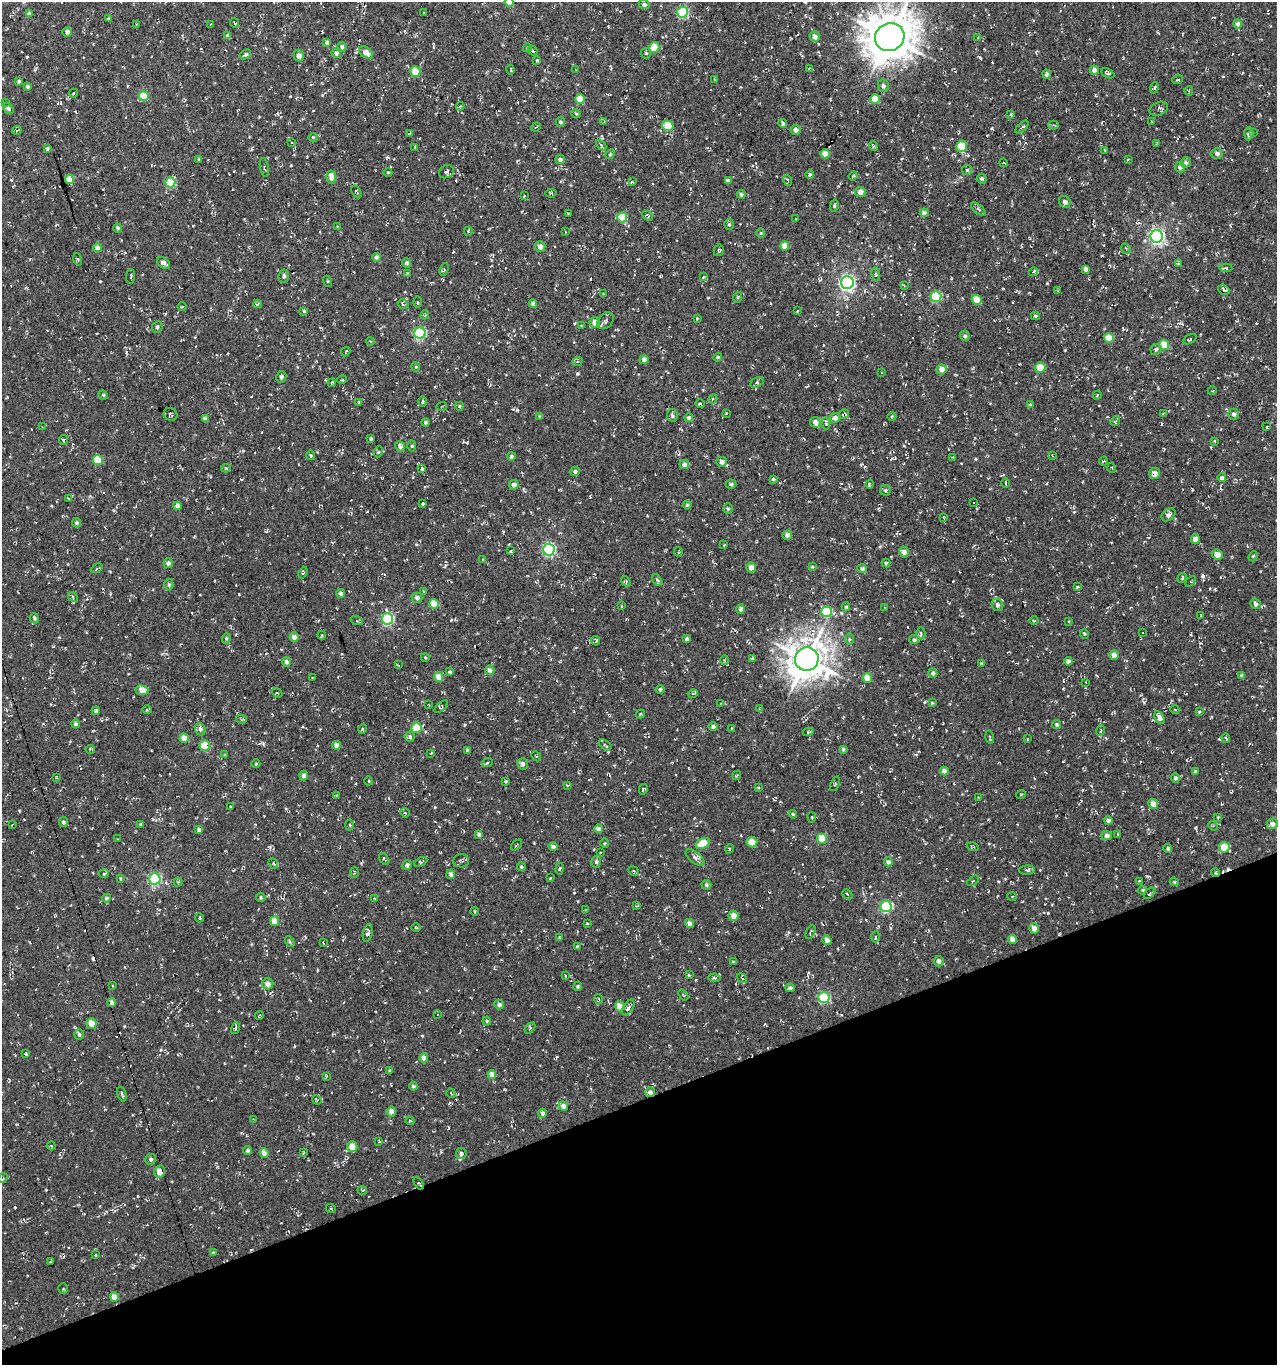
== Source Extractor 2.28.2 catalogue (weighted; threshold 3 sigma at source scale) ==
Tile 14 of 4 x 4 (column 2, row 4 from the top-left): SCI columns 1396-2670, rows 1-1363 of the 5286 x 5452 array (HDU 1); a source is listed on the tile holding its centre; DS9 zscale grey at full resolution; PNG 1279 x 1367 px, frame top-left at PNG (2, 2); each listed source drawn as its Kron ellipse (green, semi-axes under 4 px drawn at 4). Shown black and unused: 19% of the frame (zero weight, under 3 of 4 exposures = <1% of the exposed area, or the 3 px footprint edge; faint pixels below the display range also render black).
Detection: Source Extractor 2.28.2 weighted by HDU 2 'WHT'; one run over the whole footprint, this tile lists its part. Background 0.00481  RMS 0.0052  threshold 0.0233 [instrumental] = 3 sigma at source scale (4.5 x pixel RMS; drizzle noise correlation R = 1.50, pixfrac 1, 0.0396/0.0396 arcsec/px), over >= 5 px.
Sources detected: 625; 66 cosmic-ray / hot-pixel residue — neither listed nor drawn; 3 inside a brighter listed object's ellipse — not listed separately; of the other 556, all 500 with FLUX_AUTO >= 0.38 (the completeness limit of this list) listed and drawn (56 fainter detections not listed), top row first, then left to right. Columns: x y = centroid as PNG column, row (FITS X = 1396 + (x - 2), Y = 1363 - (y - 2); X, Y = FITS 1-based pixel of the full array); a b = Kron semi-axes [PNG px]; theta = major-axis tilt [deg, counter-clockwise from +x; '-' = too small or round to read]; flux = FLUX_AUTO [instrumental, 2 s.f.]
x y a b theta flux
509 2 4 4 - 9.6
644 5 6 4 -24 1.2
682 12 5 5 - 41
29 13 4 4 - 1.6
424 13 4 2 - 0.45
109 18 3 3 - 0.75
235 23 5 3 - 0.48
136 24 3 2 - 0.38
211 24 3 3 - 0.78
1238 24 5 4 - 2.5
67 32 5 4 - 1.7
228 36 3 3 - 12
815 37 5 5 - 2.4
890 37 15 13 28 1300
978 37 4 3 - 0.49
327 42 4 3 - 1.1
342 47 5 4 - 1.3
527 48 4 4 - 0.9
654 48 5 5 - 7.6
533 51 5 3 - 0.56
366 52 8 5 -37 3.4
336 53 5 4 - 1.7
646 53 5 5 - 0.72
245 54 6 4 32 0.97
299 56 6 5 - 2.3
537 60 3 3 - 0.91
575 69 3 3 - 1.3
809 69 4 3 - 0.59
511 70 5 3 - 0.54
1094 70 4 4 - 2.3
415 71 5 5 - 7.1
1108 73 7 3 -28 1
1047 74 4 4 - 1.3
715 79 3 2 - 0.44
1178 79 6 3 19 0.55
19 81 4 3 - 0.91
883 86 6 5 - 1.4
27 87 4 4 - 1.3
1154 88 6 3 70 0.65
1189 91 4 3 - 0.56
74 93 4 3 - 0.43
144 96 5 5 - 12
580 99 5 4 - 13
875 99 5 4 - 9.6
6 102 3 3 - 0.65
460 106 4 3 - 0.62
8 108 6 4 -55 1.4
1159 109 10 6 23 1.3
576 113 5 3 - 0.56
1011 114 4 3 - 0.43
604 121 4 2 - 0.4
1151 121 2 2 - 0.47
561 122 5 4 - 1.2
783 124 4 4 - 0.9
1054 125 5 4 - 0.74
668 126 6 5 - 9.4
536 127 5 3 - 0.42
1022 127 8 3 44 1.1
17 130 4 3 - 0.56
796 130 5 5 - 1.5
1254 133 3 3 - 1.1
409 134 4 3 - 0.74
1249 134 6 4 87 1.3
313 137 4 4 - 0.58
292 142 3 2 - 0.41
1156 143 3 2 - 0.45
601 145 6 4 -46 0.76
873 146 5 3 - 0.49
961 146 6 5 - 11
415 148 3 3 - 0.88
47 149 4 3 - 0.91
1105 150 3 3 - 0.44
610 154 5 4 - 0.75
825 154 4 4 - 4.8
1217 154 6 5 - 1.5
199 159 4 3 - 0.57
560 159 5 4 - 1.3
1128 159 3 2 - 0.41
1003 163 4 2 - 0.45
1186 163 5 5 - 1.3
264 167 9 3 -79 0.69
1180 167 5 5 - 1.3
967 170 5 5 - 0.75
388 172 4 3 - 0.46
446 172 8 6 28 1.6
810 175 4 4 - 0.94
853 176 4 3 - 0.49
331 177 7 4 -80 3.9
69 179 4 4 - 9.9
982 179 5 5 - 0.78
788 180 6 2 -75 0.43
728 181 4 4 - 2.2
632 182 4 3 - 0.78
170 183 5 5 - 21
356 192 7 2 -58 0.59
860 192 5 5 - 3
551 193 5 4 - 0.71
741 194 4 4 - 1.2
524 196 4 3 - 0.64
1065 202 6 5 - 2
834 205 6 3 75 0.72
979 209 9 3 -40 0.77
924 213 4 4 - 2.2
568 214 3 2 - 0.48
648 216 6 3 -44 0.64
622 217 5 5 - 14
796 219 3 3 - 7.2
729 224 5 4 - 0.71
338 227 3 3 - 0.47
118 228 4 4 - 1.1
468 231 4 3 - 0.42
565 232 4 3 - 0.4
761 233 4 4 - 0.56
1157 236 6 6 - 120
785 246 4 4 - 5.8
540 247 5 5 - 2.1
98 248 4 4 - 2.9
1126 249 5 3 - 0.56
719 250 6 5 - 0.86
377 257 4 4 - 2.2
78 259 6 3 -75 0.58
164 263 7 5 -36 2.3
407 263 4 4 - 1.1
1178 263 4 3 - 0.48
1226 268 7 3 -4 0.77
444 269 6 4 68 0.68
1086 269 4 4 - 2.1
1033 272 5 4 - 0.75
407 273 3 3 - 0.67
876 274 7 3 -81 0.65
131 276 7 3 85 0.64
284 276 6 5 - 1.2
703 277 4 3 - 0.43
327 281 5 3 - 0.46
847 283 6 6 - 130
904 285 4 2 - 0.39
1057 290 3 2 - 0.46
1224 290 6 4 -36 0.82
603 294 3 2 - 0.41
738 297 5 3 - 0.59
936 297 5 5 - 33
976 300 5 4 - 6.7
418 302 6 4 88 0.59
257 304 4 3 - 0.81
403 304 6 4 -32 0.68
533 304 4 4 - 1.8
182 307 4 3 - 0.5
304 311 4 4 - 0.78
798 311 3 2 - 0.44
425 315 4 3 - 0.56
1035 316 4 3 - 0.67
697 319 4 3 - 0.48
606 321 9 7 48 1.8
595 323 5 5 - 3.9
582 325 4 2 - 0.59
157 327 6 5 - 1.1
420 333 5 5 - 41
965 336 5 5 - 1.1
1109 338 5 5 - 11
1190 339 7 3 27 0.65
370 341 4 3 - 0.49
1164 345 5 5 - 13
1156 349 5 5 - 1.3
346 352 5 3 - 0.42
718 357 4 4 - 0.68
644 359 5 4 - 2.1
577 362 5 3 - 0.56
416 367 5 3 - 0.45
1040 368 5 5 - 7.5
942 369 5 5 - 3.1
882 372 3 2 - 0.73
281 377 6 5 - 1.3
342 380 5 3 - 0.45
757 382 7 4 30 1.1
332 383 4 3 - 0.58
1212 391 4 3 - 0.44
103 395 5 4 - 0.68
1097 395 4 2 - 0.65
713 399 5 4 - 0.72
422 401 5 2 - 0.69
359 402 4 3 - 0.56
700 404 5 3 - 0.82
1031 405 3 3 - 2.8
442 406 5 3 - 0.54
459 406 4 3 - 0.58
726 413 3 3 - 0.39
170 414 7 6 - 1
844 414 5 4 - 2.3
1163 414 4 4 - 0.82
1234 414 5 5 - 1.5
672 415 6 5 - 1.2
540 416 3 3 - 0.67
892 416 4 3 - 0.5
689 418 4 4 - 1.7
835 418 5 5 - 2.6
205 419 4 4 - 1.9
1115 421 5 4 - 0.77
426 422 4 4 - 1.1
815 422 5 5 - 3
826 423 6 4 -87 1.7
43 427 4 3 - 0.53
1267 427 3 3 - 0.61
371 439 3 3 - 0.74
63 440 5 4 - 0.69
1215 441 3 3 - 0.66
400 446 5 4 - 1.7
412 446 5 3 - 0.68
378 452 5 3 - 0.5
311 455 5 4 - 0.71
1052 455 4 3 - 0.46
511 456 4 4 - 1.1
952 457 3 3 - 0.43
98 460 5 5 - 15
1104 461 4 3 - 0.55
722 462 5 5 - 2.5
684 464 5 4 - 2.4
226 468 4 4 - 0.71
1112 468 5 3 - 0.42
422 469 3 3 - 2.3
575 471 5 4 - 1.1
1155 474 5 5 - 3.1
1222 478 4 4 - 1.8
773 479 3 3 - 0.57
1006 483 4 3 - 0.53
731 484 5 4 - 0.83
869 484 4 3 - 0.64
514 485 5 5 - 1.8
885 490 5 5 - 0.86
68 498 4 2 - 0.38
974 502 3 3 - 0.91
423 504 3 3 - 0.62
687 505 4 4 - 0.78
177 506 4 4 - 2.4
728 509 5 4 - 0.84
1168 515 7 5 39 1.9
944 518 3 3 - 0.38
77 523 5 4 - 0.92
787 535 5 4 - 2.4
1195 539 5 4 - 2.4
724 545 3 2 - 0.41
549 550 6 6 - 65
511 551 4 3 - 0.51
678 552 5 2 - 0.43
904 552 5 5 - 2.4
1217 555 5 5 - 4.7
1253 556 5 4 - 0.72
483 559 3 3 - 0.57
168 563 5 5 - 2.2
886 563 4 4 - 0.72
812 566 4 3 - 0.62
751 567 5 5 - 3.5
97 568 6 2 29 0.46
862 569 5 4 - 1.3
303 572 6 4 68 0.63
1182 578 5 3 - 0.7
657 580 7 3 -53 0.66
626 581 5 4 - 0.81
1191 581 6 3 46 0.44
169 584 6 4 -88 0.82
1077 586 3 3 - 0.62
423 591 3 3 - 0.46
341 593 4 4 - 1.4
73 597 5 3 - 0.62
417 598 5 5 - 2.2
434 604 5 4 - 8.4
1255 604 5 4 - 1.3
997 605 6 5 - 1.8
621 606 2 2 - 0.48
846 607 4 4 - 0.76
885 607 3 2 - 0.45
740 609 5 4 - 1.4
826 612 5 5 - 19
1201 616 4 2 - 0.48
34 618 5 4 - 1
387 619 5 5 - 55
357 621 6 4 -19 0.74
1034 621 5 3 - 0.48
1069 621 4 2 - 0.4
921 633 6 4 -87 1.1
1143 633 3 2 - 0.66
1084 634 5 3 - 0.47
322 635 4 3 - 0.48
294 637 5 4 - 3.2
226 638 5 4 - 0.78
687 639 4 4 - 1.1
849 639 5 3 - 0.6
914 640 5 4 - 1.1
596 641 5 3 - 0.71
1114 655 5 5 - 3.1
425 657 4 3 - 0.46
752 658 4 3 - 0.49
807 659 12 11 - 880
725 660 5 3 - 0.54
1068 661 4 4 - 1.8
287 662 5 4 - 1.5
982 663 3 3 - 0.49
398 665 3 2 - 0.51
490 670 4 4 - 2.7
450 672 4 4 - 0.88
933 673 5 4 - 1.3
1242 676 4 3 - 1.1
439 677 5 4 - 5.6
312 678 3 2 - 0.41
867 678 5 4 - 8.4
1086 682 4 3 - 0.41
660 689 4 4 - 1
142 690 6 5 - 6.1
277 693 6 3 -35 0.46
693 693 5 3 - 0.55
932 703 4 4 - 0.65
720 704 3 2 - 0.43
429 705 3 2 - 0.38
441 707 8 4 43 0.71
759 708 4 3 - 0.49
147 709 5 3 - 0.58
1175 710 4 3 - 0.39
96 711 4 4 - 1.6
1199 712 4 4 - 0.55
640 714 4 3 - 0.58
1159 717 7 4 -61 2.7
241 719 5 4 - 0.84
75 724 4 4 - 1.3
1057 724 4 4 - 0.83
713 727 5 4 - 1.3
416 728 5 5 - 14
200 729 6 5 - 1.5
362 729 5 3 - 0.46
732 729 4 3 - 0.5
1101 731 5 2 - 0.43
808 732 5 3 - 0.54
410 737 5 5 - 1.3
990 737 6 2 -76 0.51
184 738 4 4 - 4.8
1226 738 5 3 - 0.7
1028 739 3 2 - 0.55
336 745 4 4 - 2.9
605 745 7 3 -34 0.53
205 746 5 5 - 19
90 749 4 4 - 0.77
843 749 4 4 - 0.85
467 750 4 3 - 1
431 754 4 3 - 0.42
224 755 3 3 - 0.38
536 756 5 3 - 0.43
487 763 5 3 - 0.51
256 764 4 3 - 0.43
523 764 6 5 - 1.9
944 771 4 4 - 3.1
1195 771 4 3 - 0.85
737 775 4 3 - 0.49
303 776 5 4 - 1.9
57 777 4 3 - 0.46
1175 778 5 4 - 1.1
369 781 4 3 - 0.5
506 781 4 3 - 0.53
835 784 8 3 71 0.62
567 785 4 3 - 0.42
758 788 3 3 - 0.72
643 789 5 3 - 1
1021 794 5 3 - 0.39
336 795 3 3 - 0.49
979 798 3 2 - 0.4
1153 804 5 5 - 4.2
230 806 2 2 - 0.42
405 813 5 4 - 0.6
793 814 4 3 - 0.53
812 817 5 2 - 0.41
1218 817 4 3 - 0.38
1108 821 4 4 - 1.8
63 822 5 4 - 1.1
140 824 4 3 - 0.44
1272 824 6 5 - 2.5
12 825 4 2 - 0.38
350 825 5 3 - 0.51
1213 826 5 4 - 0.61
598 829 4 4 - 2.2
199 830 4 4 - 1.5
479 834 4 4 - 1.4
1118 834 4 3 - 0.64
1106 836 5 4 - 1.9
117 839 2 2 - 0.53
822 839 5 4 - 11
752 842 5 5 - 5.1
604 843 5 3 - 0.56
703 843 7 5 25 11
517 845 6 2 41 0.4
553 847 4 4 - 1.5
973 847 6 2 -16 0.48
1224 847 5 5 - 13
729 849 5 3 - 0.42
1168 849 4 4 - 1.1
600 853 3 3 - 0.62
695 857 11 5 -38 1.9
384 859 6 3 -55 0.71
461 861 8 6 3 1.2
421 862 7 4 29 0.86
596 862 6 4 75 0.94
888 862 4 4 - 1.6
273 864 5 4 - 0.97
407 865 5 5 - 1.7
521 867 4 3 - 0.68
560 869 6 3 80 0.55
1027 870 8 4 3 1
634 871 6 4 -24 0.83
354 873 5 2 - 0.43
1216 873 4 3 - 0.88
104 874 5 4 - 0.65
451 874 5 4 - 2.2
120 878 4 3 - 0.45
550 878 3 2 - 0.42
155 879 6 5 - 51
973 881 7 3 37 0.66
1139 881 4 2 - 0.49
178 882 4 4 - 0.53
1174 882 4 4 - 0.64
706 885 5 4 - 0.9
1142 890 4 3 - 0.52
1150 893 7 3 45 0.69
847 894 5 3 - 0.55
261 897 5 4 - 0.74
1012 897 4 3 - 0.43
106 898 4 4 - 0.84
374 899 3 2 - 0.43
637 906 3 3 - 0.56
886 907 5 5 - 53
585 910 3 3 - 0.39
474 911 4 3 - 0.4
733 916 5 5 - 3.4
199 918 5 4 - 0.87
275 921 5 4 - 6.8
689 923 4 4 - 2.1
587 924 4 2 - 0.39
416 928 5 3 - 0.43
1034 928 5 4 - 2.8
810 932 7 2 64 0.69
368 933 9 5 80 1.7
559 937 3 2 - 0.52
875 937 5 3 - 0.72
1013 939 4 4 - 3.9
827 940 4 4 - 2.5
290 942 6 3 -58 0.64
324 943 4 2 - 0.41
577 946 4 3 - 0.56
939 961 5 5 - 1.6
733 962 4 3 - 0.57
689 975 3 3 - 0.58
565 976 3 3 - 0.6
714 978 6 3 -9 0.9
742 978 5 3 - 0.53
268 984 5 5 - 3
113 986 3 2 - 0.39
578 986 4 4 - 0.75
790 988 4 4 - 1.3
683 995 6 3 -51 0.52
824 998 6 5 - 41
599 999 5 3 - 0.43
112 1003 4 4 - 3.5
499 1005 5 5 - 1.8
620 1006 5 5 - 5.7
628 1007 9 4 58 1.6
437 1014 3 3 - 1.3
259 1016 4 2 - 0.48
487 1021 4 4 - 0.53
91 1024 5 5 - 4.7
235 1028 6 3 77 0.67
530 1028 6 4 46 0.62
79 1034 5 5 - 1.2
26 1054 4 2 - 0.41
424 1058 5 4 - 2.5
389 1071 4 3 - 0.51
492 1074 4 4 - 4.8
326 1076 3 3 - 0.46
413 1086 4 4 - 1.1
650 1092 5 5 - 1.7
451 1093 5 3 - 0.46
122 1094 7 4 -72 0.94
317 1100 5 4 - 0.63
563 1106 5 5 - 2.8
391 1111 5 4 - 3.2
542 1113 4 4 - 1.6
254 1119 4 2 - 0.47
410 1121 4 3 - 0.49
379 1141 4 2 - 0.53
51 1146 4 3 - 0.61
352 1147 5 5 - 5.5
248 1150 4 4 - 0.92
264 1153 4 4 - 4
303 1153 3 3 - 0.54
461 1154 5 5 - 1.2
151 1159 5 5 - 1.2
159 1172 6 5 - 5
3 1178 5 3 - 0.46
419 1183 7 2 -59 0.54
362 1190 5 3 - 0.45
331 1209 5 3 - 0.5
214 1253 4 3 - 0.73
95 1255 3 3 - 0.55
50 1261 4 2 - 0.42
63 1289 5 4 - 0.84
114 1297 4 4 - 4.6
Overlapping masked pixels (flux is a lower limit): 15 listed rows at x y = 509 2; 890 37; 284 276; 157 327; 420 333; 844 414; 1155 474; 1255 604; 184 738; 205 746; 1216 873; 112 1003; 650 1092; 159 1172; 419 1183
Isophote crosses this tile's border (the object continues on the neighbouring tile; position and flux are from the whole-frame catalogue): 2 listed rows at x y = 509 2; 890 37
Unlisted compact peaks at least as high as the median listed source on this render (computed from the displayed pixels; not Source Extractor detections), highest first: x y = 577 374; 100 281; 1220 739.